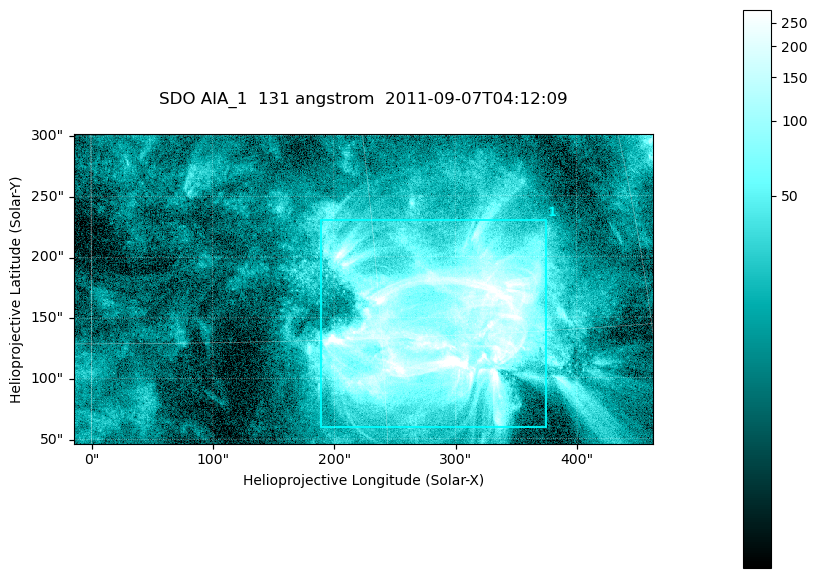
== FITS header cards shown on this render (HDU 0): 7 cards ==
TELESCOP= 'SDO     '           /
INSTRUME= 'AIA_1   '           /
WAVELNTH=                  131 /
WAVEUNIT= 'angstrom'           /
DATE-OBS= '2011-09-07T04:12:09.63' /
CTYPE1  = 'HPLN-TAN'           /
CTYPE2  = 'HPLT-TAN'           /

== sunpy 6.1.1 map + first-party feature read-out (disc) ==
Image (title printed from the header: SDO AIA_1  131 angstrom  2011-09-07T04:12:09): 794 x 424 px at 0.601 arcsec/px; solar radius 952 arcsec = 1585 px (partial field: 4.3% of the solar disc is inside the frame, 100% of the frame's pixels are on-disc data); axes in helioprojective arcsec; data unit not stated in the header (colour bar unlabelled)
Pointing: header CRPIX1/2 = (2043.22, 2045.61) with CRVAL1/2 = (0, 0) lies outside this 794 x 424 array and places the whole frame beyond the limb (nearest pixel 1.29 R_sun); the SolarSoft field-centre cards XCEN/YCEN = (224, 173.5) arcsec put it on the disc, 1759 arcsec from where CRPIX/CRVAL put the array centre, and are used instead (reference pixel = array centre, CRVAL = XCEN/YCEN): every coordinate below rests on XCEN/YCEN
Orientation: roll -0.139 deg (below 1 deg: not rotated)
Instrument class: DISC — disc imager (sunpy class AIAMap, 131 A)
Bright regions (active regions / flare kernels): reference = the on-disc median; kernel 7 px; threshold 5 sigma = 59.9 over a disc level ~15.2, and >= 1.15x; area >= 336 px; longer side >= 5 px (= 3 arcsec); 1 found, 1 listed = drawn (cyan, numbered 1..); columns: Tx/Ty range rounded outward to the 2 arcsec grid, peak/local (2 s.f.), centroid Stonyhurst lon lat
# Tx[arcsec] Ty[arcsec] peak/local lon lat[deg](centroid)
1 188..376 58..230 33 +18 +15